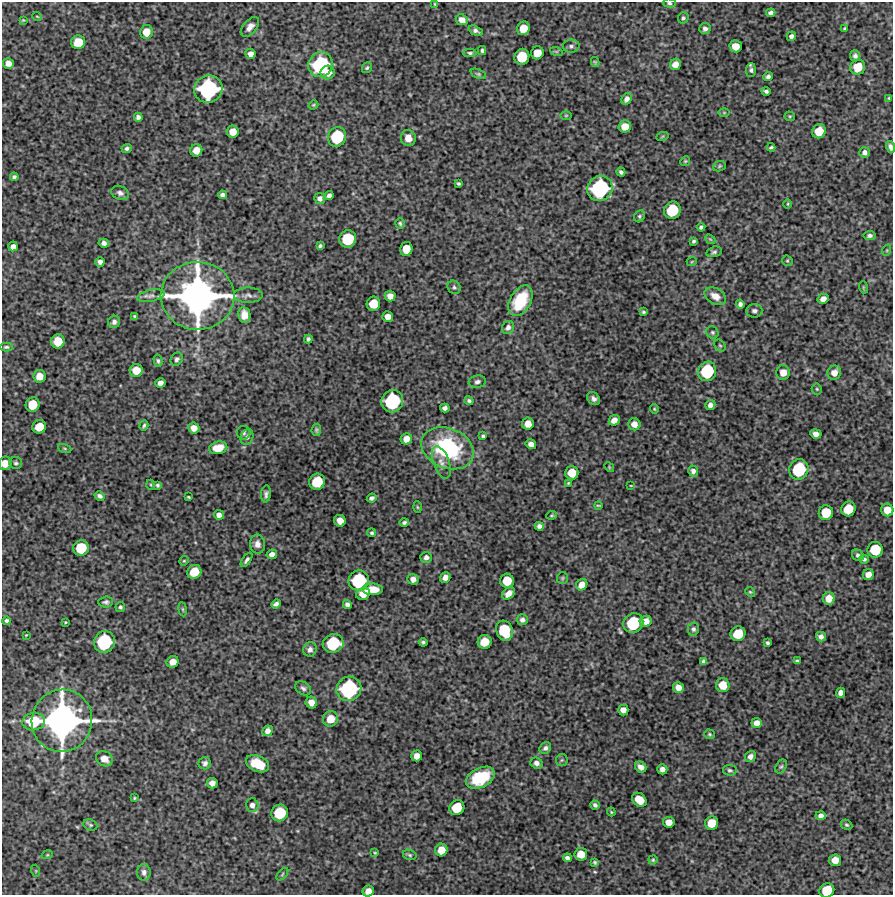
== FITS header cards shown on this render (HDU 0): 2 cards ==
NAXIS1  =                  891 /Length X axis
NAXIS2  =                  893 /Length Y axis

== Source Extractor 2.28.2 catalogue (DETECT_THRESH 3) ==
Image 891 x 893 px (HDU 0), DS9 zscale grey, 1 PNG px = 1 image px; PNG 895 x 897 px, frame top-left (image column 1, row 893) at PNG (2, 2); each listed source drawn as its Kron ellipse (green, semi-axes under 4 px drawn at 4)
Background 6160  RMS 310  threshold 940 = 3 sigma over >= 5 px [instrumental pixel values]
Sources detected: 264; all 264 listed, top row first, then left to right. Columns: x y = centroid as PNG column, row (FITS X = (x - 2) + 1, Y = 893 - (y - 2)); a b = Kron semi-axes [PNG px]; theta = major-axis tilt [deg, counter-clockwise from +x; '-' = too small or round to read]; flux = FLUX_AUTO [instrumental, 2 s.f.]
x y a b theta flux
669 3 6 4 -3 3.8e+04
435 4 4 4 - 1.9e+04
771 13 5 4 - 6.4e+04
37 16 5 3 - 1.7e+04
683 18 6 5 - 4.2e+04
23 20 3 3 - 1.7e+04
462 20 6 5 - 1.4e+05
250 27 12 6 49 1.2e+05
523 28 7 6 - 3.0e+05
705 29 6 5 - 7.4e+04
845 29 4 4 - 2.4e+04
476 31 7 4 -27 6.3e+04
146 32 7 6 - 2.4e+05
791 36 5 4 - 6.6e+04
78 42 7 7 - 3.6e+05
571 46 8 6 3 6.0e+04
736 46 6 6 - 2.3e+05
482 51 4 3 - 3.8e+04
556 51 6 4 -19 2.6e+04
470 53 6 4 -1 4.3e+04
537 53 6 6 - 2.6e+05
250 54 5 5 - 1.1e+05
855 56 5 5 - 5.3e+04
522 57 8 7 - 5.6e+05
595 62 5 4 - 2.7e+04
8 63 5 5 - 1.3e+05
675 64 6 5 - 1.5e+05
321 65 13 12 - 1.6e+06
858 67 8 7 - 3.9e+05
367 68 6 4 52 3.4e+04
751 70 7 5 87 5.6e+04
328 72 7 7 - 1.8e+05
478 74 8 4 -24 3.6e+04
768 76 5 4 - 5.8e+04
208 89 14 13 - 2.1e+06
766 91 4 3 - 4.7e+04
889 98 4 4 - 2.2e+04
627 99 6 4 57 8.7e+04
313 105 5 4 - 2.6e+04
724 113 5 3 - 2.0e+04
566 115 6 4 1 2.6e+04
790 116 5 4 - 2.4e+04
138 117 4 4 - 6.0e+04
625 126 6 6 - 2.3e+05
819 131 7 6 - 3.5e+05
233 132 6 6 - 2.2e+05
337 137 10 9 - 9.0e+05
662 137 6 4 20 2.5e+04
408 138 8 7 - 1.8e+05
771 147 4 3 - 3.3e+04
890 147 6 4 -71 6.9e+04
127 148 5 4 - 4.5e+04
196 150 6 6 - 2.0e+05
864 152 5 5 - 7.2e+04
685 161 5 4 - 2.6e+04
719 166 6 5 - 3.1e+04
621 172 4 4 - 5.3e+04
14 177 4 4 - 4.6e+04
458 183 4 3 - 3.3e+04
600 188 13 12 - 1.8e+06
120 193 9 6 -26 8.4e+04
222 195 4 4 - 6.7e+04
329 196 4 4 - 7.4e+04
320 198 5 5 - 7.6e+04
788 204 5 3 - 2.0e+04
672 210 9 8 - 7.0e+05
639 216 6 5 - 3.6e+04
400 223 5 4 - 3.3e+04
701 227 4 4 - 4.8e+04
870 236 6 4 8 6.4e+04
348 239 9 8 - 7.4e+05
710 239 5 4 - 2.5e+04
694 241 4 3 - 3.4e+04
104 243 5 4 - 7.9e+04
13 246 5 4 - 9.7e+04
320 246 4 3 - 3.6e+04
406 249 7 6 - 2.9e+05
887 250 6 3 72 2.0e+04
714 252 8 5 15 4.7e+04
692 261 5 3 - 1.8e+04
787 261 5 5 - 2.9e+04
100 262 5 4 - 7.5e+04
454 287 7 6 - 5.3e+04
863 287 6 4 -72 2.2e+04
248 295 14 7 0 1.1e+05
151 296 14 6 12 9.8e+04
198 296 37 34 -2 7.8e+06
390 296 5 5 - 1.2e+05
715 296 11 7 -29 2.1e+05
823 299 5 4 - 1.0e+05
520 301 17 10 60 8.7e+05
373 304 7 7 - 3.7e+05
740 304 4 4 - 5.6e+04
754 311 8 6 5 6.7e+04
643 312 4 3 - 3.0e+04
244 315 8 6 -81 2.0e+05
135 316 4 3 - 3.0e+04
388 316 5 5 - 1.3e+05
114 322 6 5 - 6.8e+04
508 327 7 5 56 6.7e+04
712 332 6 5 - 3.9e+04
308 339 4 4 - 4.2e+04
58 341 7 7 - 3.7e+05
720 345 6 5 - 3.8e+04
6 347 6 4 0 3.7e+04
177 359 7 5 59 5.3e+04
158 361 6 4 -76 4.3e+04
136 370 6 6 - 2.6e+05
707 371 10 9 - 9.7e+05
783 372 7 7 - 1.9e+05
834 373 7 6 - 1.6e+05
39 376 6 6 - 2.1e+05
477 382 8 6 10 6.5e+04
160 383 5 4 - 1.0e+05
817 389 5 5 - 3.1e+04
594 399 7 5 -42 7.8e+04
392 401 11 10 - 1.4e+06
469 401 4 4 - 4.4e+04
33 405 7 7 - 3.9e+05
710 405 5 5 - 8.3e+04
445 408 5 4 - 6.9e+04
654 409 5 4 - 2.5e+04
614 420 6 5 - 1.2e+05
528 424 6 6 - 1.9e+05
634 424 6 6 - 1.4e+05
144 425 5 4 - 3.7e+04
39 427 7 6 - 3.2e+05
194 428 5 5 - 1.6e+05
316 430 6 5 - 3.7e+04
244 433 7 6 - 4.9e+04
816 434 5 4 - 9.5e+04
483 436 4 3 - 3.8e+04
247 437 8 6 69 6.4e+04
406 439 6 5 - 1.6e+05
531 444 5 5 - 1.1e+05
65 448 7 3 -19 2.5e+04
218 448 9 6 11 2.7e+05
447 448 27 20 -22 2.1e+06
441 462 17 8 -70 1.4e+05
5 463 7 6 - 2.2e+05
16 463 6 6 - 4.6e+04
609 467 5 4 - 2.1e+04
799 469 10 9 - 1.0e+06
693 471 5 5 - 6.6e+04
572 473 6 6 - 3.2e+05
317 482 8 7 - 6.1e+05
568 483 3 2 - 2.0e+04
151 485 5 3 - 2.1e+04
157 485 3 3 - 3.3e+04
631 486 4 3 - 1.6e+04
266 494 8 5 83 6.6e+04
100 496 5 4 - 5.6e+04
188 497 4 2 - 2.1e+04
372 498 5 4 - 5.5e+04
598 505 4 2 - 2.1e+04
417 507 6 4 -87 2.2e+04
848 509 7 7 - 4.3e+05
887 510 6 6 - 2.5e+05
826 513 7 7 - 4.3e+05
219 515 5 4 - 1.0e+05
552 515 5 3 - 2.6e+04
340 521 6 5 - 1.7e+05
404 522 4 4 - 4.7e+04
539 526 4 4 - 6.6e+04
372 533 4 4 - 3.6e+04
257 544 9 7 -87 1.3e+05
81 548 8 7 - 5.9e+05
875 550 8 8 - 5.6e+05
272 554 5 4 - 9.8e+04
858 555 6 5 - 6.2e+04
426 557 6 5 - 7.2e+04
864 559 4 4 - 4.3e+04
247 560 8 3 56 5.8e+04
184 561 5 4 - 2.3e+04
194 572 7 6 - 3.8e+05
868 574 5 5 - 1.4e+05
445 577 6 5 - 1.1e+05
562 578 6 5 - 3.3e+04
413 579 5 5 - 1.1e+05
359 580 10 10 - 1.1e+06
507 581 7 7 - 4.0e+05
582 585 6 5 - 1.6e+05
373 589 10 5 -1 3.0e+05
750 592 5 4 - 2.4e+04
363 594 7 6 - 2.2e+05
508 594 7 5 43 1.3e+05
829 598 6 6 - 2.2e+05
106 602 7 5 4 5.1e+04
276 604 5 4 - 6.3e+04
347 604 5 4 - 6.9e+04
120 607 5 5 - 3.8e+04
183 609 7 3 -81 2.4e+04
522 620 5 5 - 7.3e+04
7 621 4 3 - 4.0e+04
646 621 6 5 - 1.8e+05
65 622 3 2 - 1.7e+04
633 623 10 9 - 9.6e+05
693 629 6 5 - 4.8e+04
504 631 10 8 -70 8.0e+05
738 634 8 7 - 4.7e+05
26 635 2 2 - 1.3e+04
821 637 5 4 - 7.3e+04
104 642 11 10 - 1.3e+06
423 642 4 3 - 3.6e+04
485 642 7 6 - 3.2e+05
333 643 10 9 - 9.5e+05
767 643 3 3 - 3.8e+04
310 649 7 6 - 7.8e+04
704 661 4 4 - 5.4e+04
797 661 3 3 - 3.3e+04
173 662 6 5 - 1.7e+05
723 685 7 7 - 3.0e+05
678 687 6 5 - 1.4e+05
303 688 9 6 -35 6.0e+04
349 689 13 12 - 1.7e+06
841 693 5 4 - 9.3e+04
311 702 6 5 - 1.7e+05
623 710 5 5 - 1.3e+05
330 719 7 7 - 2.7e+05
62 721 31 30 - 6.9e+06
33 722 11 9 10 7.0e+05
757 723 5 5 - 1.3e+05
267 731 6 5 - 9.6e+04
710 734 5 4 - 3.3e+04
545 748 6 5 - 6.1e+04
417 756 5 5 - 1.4e+05
750 756 6 5 - 9.0e+04
104 759 9 7 -34 2.0e+05
562 760 6 5 - 3.4e+04
205 763 6 6 - 6.6e+04
536 763 6 5 - 8.5e+04
257 764 12 8 -24 4.5e+05
641 767 6 5 - 1.0e+05
781 767 7 5 61 4.1e+04
662 769 5 5 - 9.3e+04
730 770 7 5 -7 4.7e+04
480 778 15 9 26 8.6e+05
212 783 5 5 - 1.1e+05
134 798 3 3 - 2.1e+04
639 800 8 6 -41 3.5e+05
252 805 7 6 - 8.5e+04
595 805 5 4 - 5.1e+04
457 807 8 7 - 5.0e+05
611 812 4 3 - 2.1e+04
280 813 8 8 - 6.8e+05
821 816 5 4 - 8.4e+04
669 822 5 5 - 1.7e+05
712 823 7 6 - 3.1e+05
90 825 7 5 -21 4.0e+04
847 825 6 4 -30 3.2e+04
441 850 6 6 - 2.4e+05
375 853 4 3 - 2.2e+04
581 854 6 6 - 2.4e+05
47 855 6 3 18 2.4e+04
410 855 7 5 -17 3.6e+04
567 858 4 4 - 5.9e+04
653 860 4 4 - 2.9e+04
835 860 6 6 - 2.0e+05
595 862 4 3 - 3.4e+04
36 871 6 4 -72 2.3e+04
144 872 8 7 - 8.6e+04
282 874 7 3 46 2.1e+04
827 890 7 7 - 4.8e+05
368 891 6 5 - 1.5e+05
At the frame edge (FLAGS 8, measured only in part): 5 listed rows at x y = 669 3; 890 147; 5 463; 827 890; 368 891